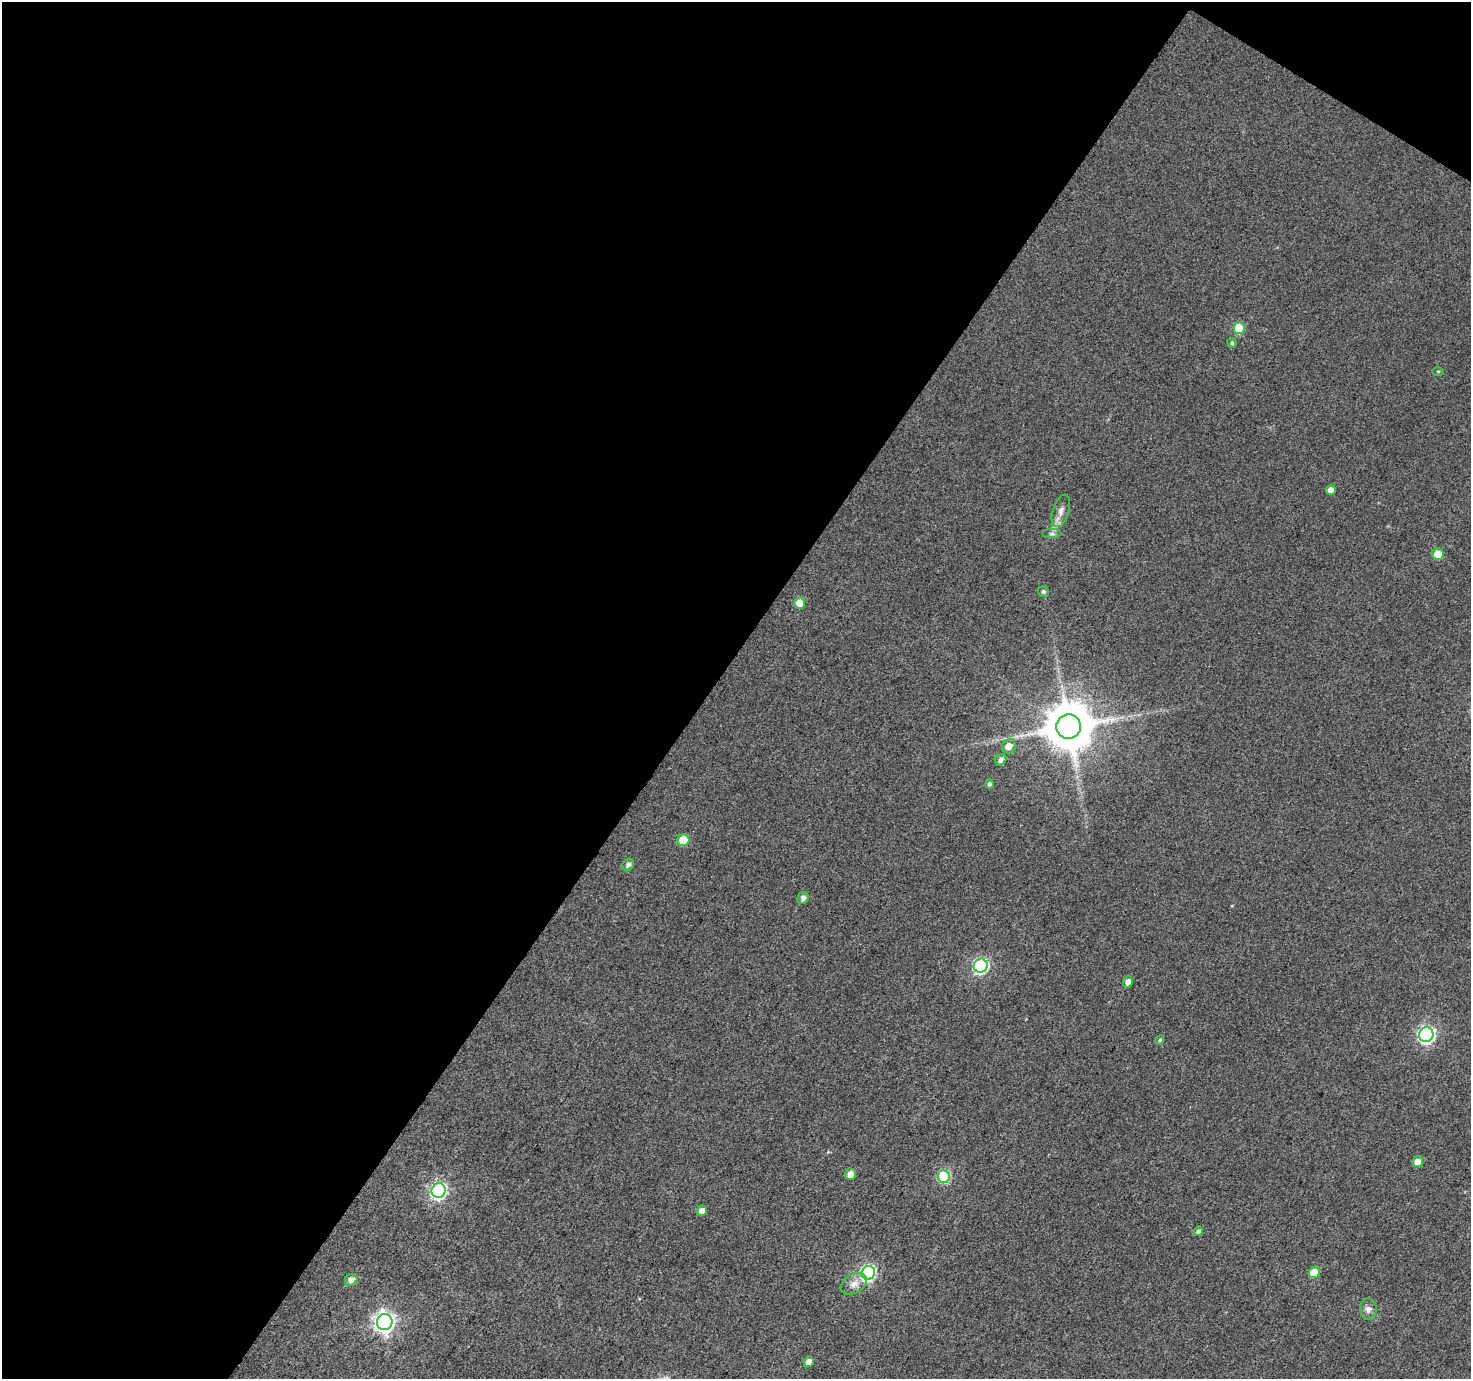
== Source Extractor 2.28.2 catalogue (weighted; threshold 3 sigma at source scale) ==
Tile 1 of 2 x 2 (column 1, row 1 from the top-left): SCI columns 2-1470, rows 1494-2870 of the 2940 x 2970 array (HDU 1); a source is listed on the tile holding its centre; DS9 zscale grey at full resolution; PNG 1473 x 1381 px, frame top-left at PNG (2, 2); each listed source drawn as its Kron ellipse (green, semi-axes under 4 px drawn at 4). Shown black and unused: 50% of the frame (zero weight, under 3 of 4 exposures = <1% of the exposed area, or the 3 px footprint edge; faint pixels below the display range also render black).
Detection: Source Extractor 2.28.2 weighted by HDU 2 'WHT'; one run over the whole footprint, this tile lists its part. Background 0.0405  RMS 0.011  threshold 0.0493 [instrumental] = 3 sigma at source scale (4.5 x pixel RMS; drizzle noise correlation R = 1.50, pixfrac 1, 0.0396/0.0396 arcsec/px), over >= 5 px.
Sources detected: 33; all 33 listed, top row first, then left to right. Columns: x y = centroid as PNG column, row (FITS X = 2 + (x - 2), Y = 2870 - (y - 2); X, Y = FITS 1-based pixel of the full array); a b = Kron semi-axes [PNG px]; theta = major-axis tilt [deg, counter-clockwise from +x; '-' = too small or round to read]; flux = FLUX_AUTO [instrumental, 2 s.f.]
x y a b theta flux
1239 328 6 5 - 45
1232 343 5 5 - 2.1
1438 371 5 3 - 1.2
1331 490 5 5 - 7.6
1061 511 17 8 72 7.9
1052 534 9 4 0 2.6
1438 554 6 5 - 19
1043 592 6 5 - 2.6
800 603 5 5 - 23
1069 727 12 12 - 5200
1009 746 7 6 - 7.6
1001 760 6 5 - 4.2
989 784 5 4 - 2.9
683 840 6 5 - 33
628 865 6 5 - 3.8
803 898 6 5 - 4.2
981 966 7 7 - 200
1128 982 6 5 - 5.4
1426 1035 7 7 - 310
1160 1040 5 4 - 1.5
1418 1162 5 5 - 10
850 1174 6 5 - 7.4
944 1176 6 6 - 100
439 1191 7 7 - 280
702 1211 5 5 - 7.3
1198 1231 5 4 - 2.6
868 1273 7 6 - 210
1314 1273 5 5 - 25
351 1280 6 5 - 6.9
854 1284 14 9 30 8.7
1368 1309 11 8 -89 5.9
385 1322 8 8 - 560
809 1362 5 4 - 7.1